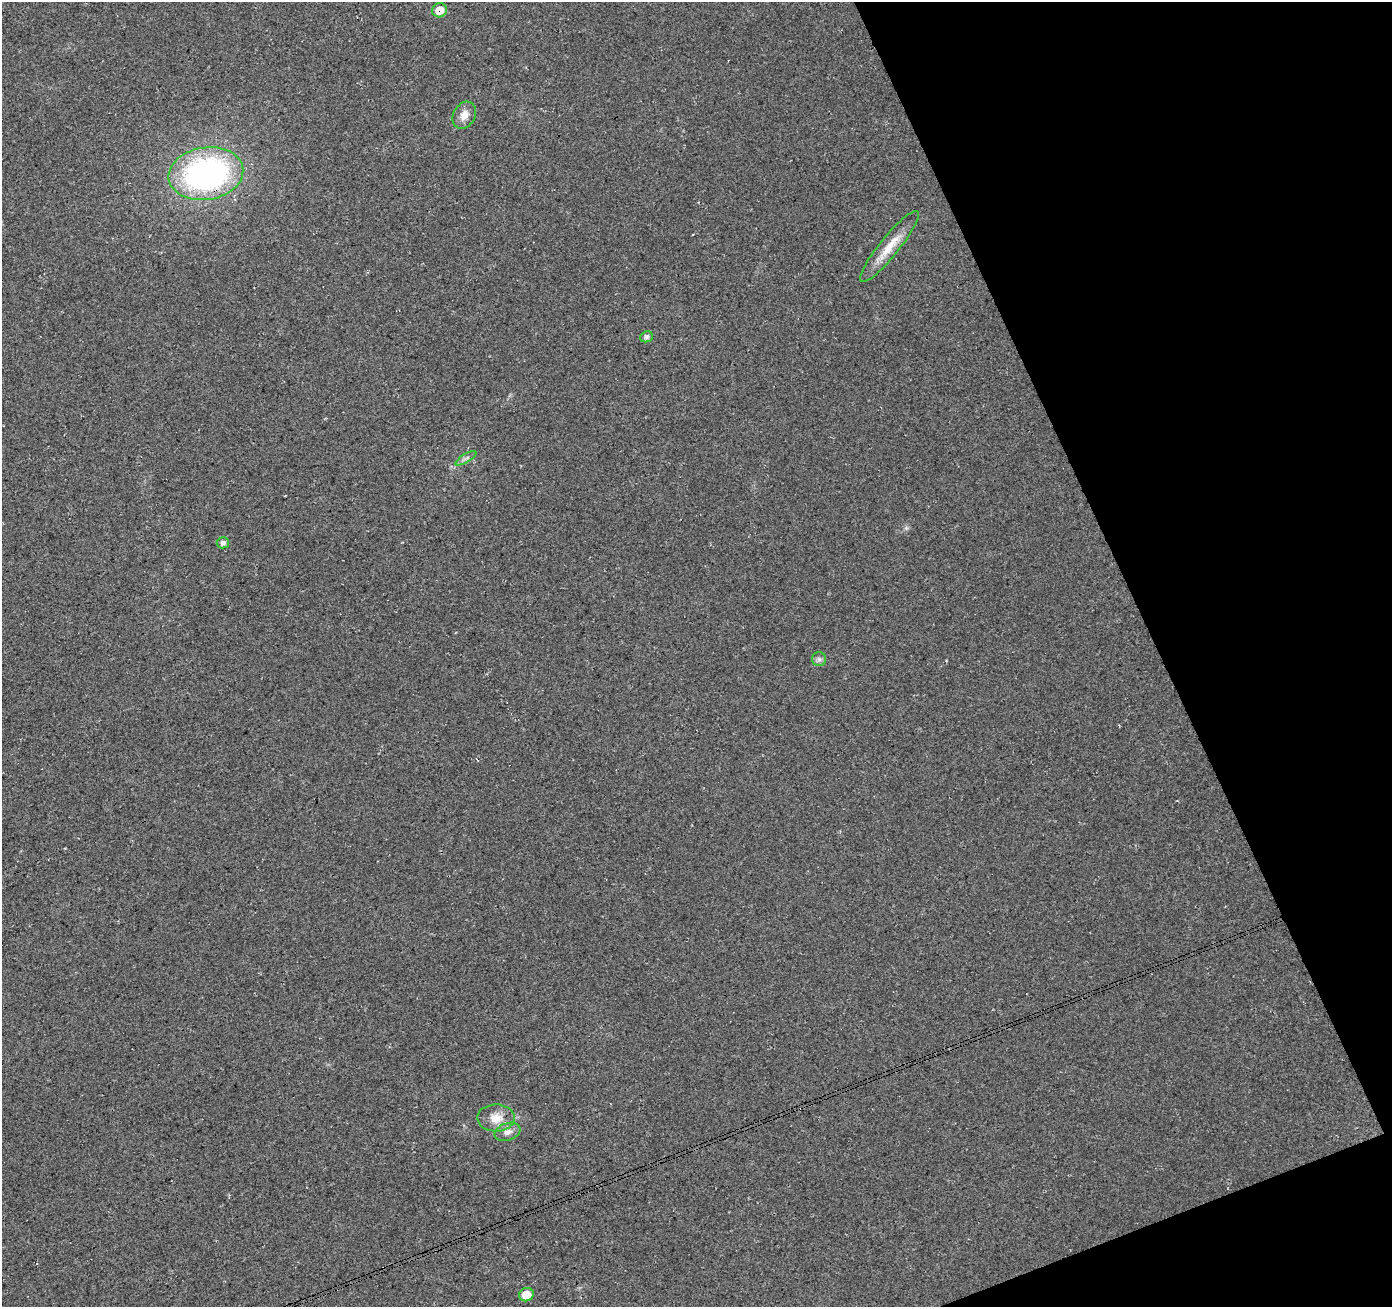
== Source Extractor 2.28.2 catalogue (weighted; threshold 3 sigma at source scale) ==
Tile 12 of 4 x 4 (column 4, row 3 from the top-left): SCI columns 4228-5617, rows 1468-2772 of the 5669 x 5493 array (HDU 1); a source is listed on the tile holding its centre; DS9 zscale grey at full resolution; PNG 1394 x 1309 px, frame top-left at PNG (2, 2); each listed source drawn as its Kron ellipse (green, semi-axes under 4 px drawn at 4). Shown black and unused: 19% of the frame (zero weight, under 3 of 4 exposures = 5% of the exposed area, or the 3 px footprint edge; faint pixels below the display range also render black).
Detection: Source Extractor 2.28.2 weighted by HDU 2 'WHT'; one run over the whole footprint, this tile lists its part. Background 0.0459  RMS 0.0082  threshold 0.037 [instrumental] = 3 sigma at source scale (4.5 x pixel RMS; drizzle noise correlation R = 1.50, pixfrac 1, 0.0396/0.0396 arcsec/px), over >= 5 px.
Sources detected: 11; all 11 listed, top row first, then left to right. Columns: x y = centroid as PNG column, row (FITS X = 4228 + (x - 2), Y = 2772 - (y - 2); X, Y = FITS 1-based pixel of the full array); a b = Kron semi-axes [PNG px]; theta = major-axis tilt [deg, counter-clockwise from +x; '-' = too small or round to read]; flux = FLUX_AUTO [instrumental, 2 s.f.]
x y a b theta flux
439 10 7 7 - 13
464 115 14 11 61 7.6
206 174 37 26 10 230
889 246 45 9 51 18
646 337 6 5 - 2.9
466 458 12 3 31 2
223 543 6 5 - 3.5
819 659 7 7 - 2.5
496 1118 19 13 -1 12
508 1132 13 8 21 5.4
526 1295 7 6 - 14
Overlapping masked pixels (flux is a lower limit): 2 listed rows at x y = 439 10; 206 174